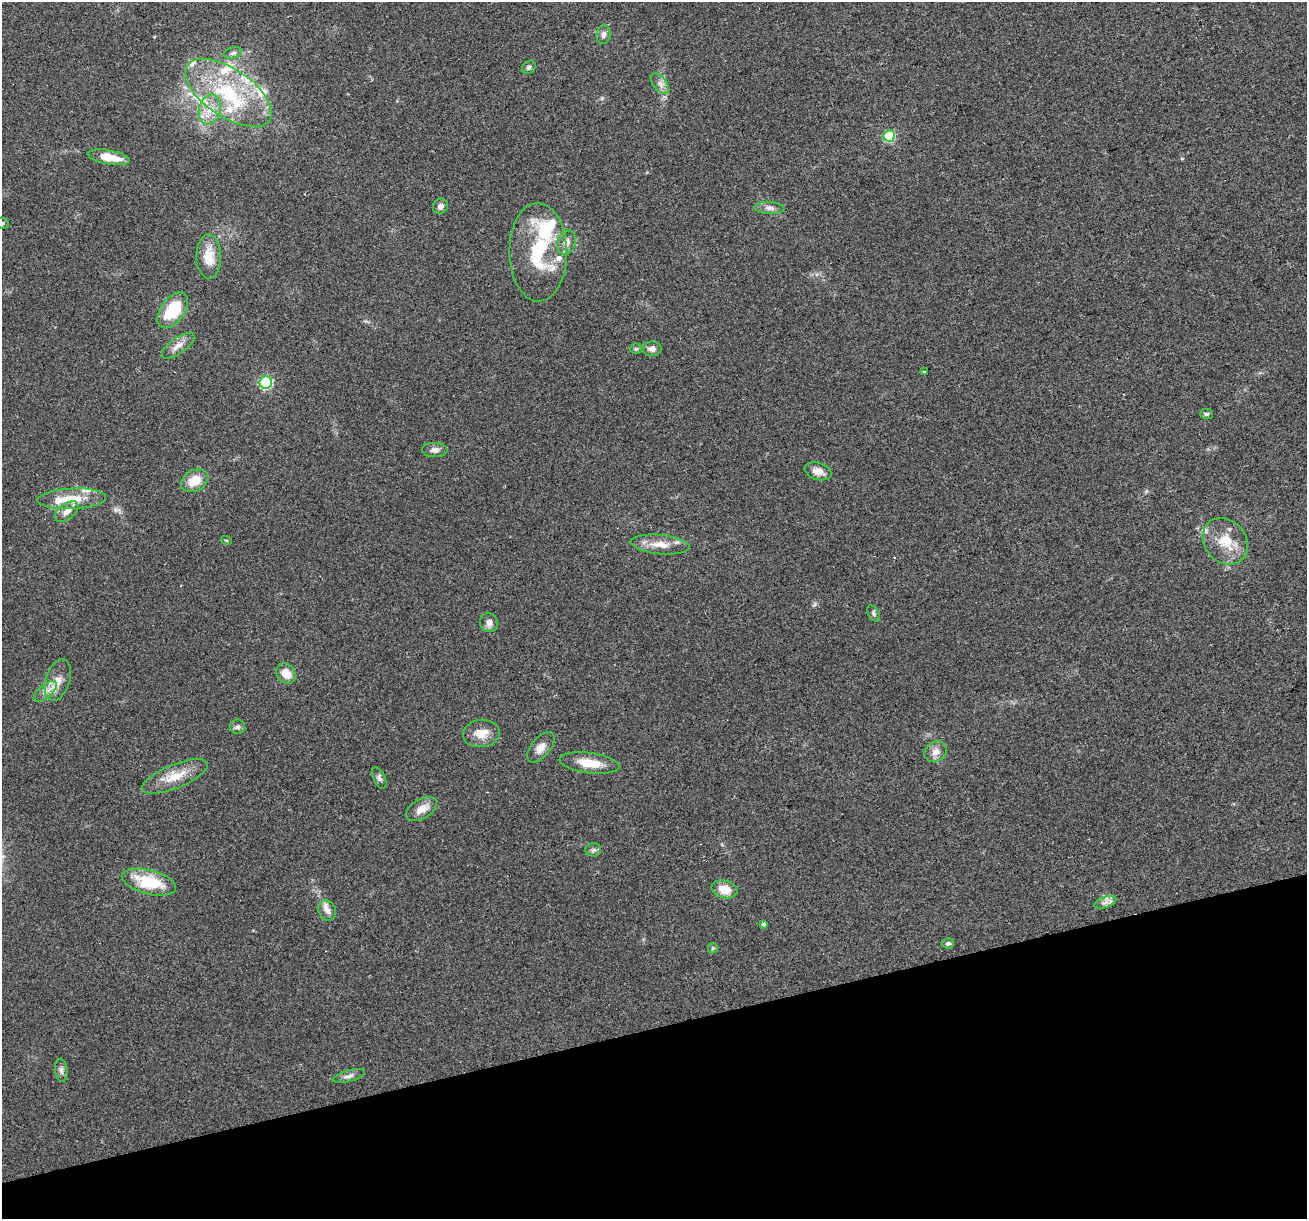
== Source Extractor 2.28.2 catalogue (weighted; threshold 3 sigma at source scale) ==
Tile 14 of 4 x 4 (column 2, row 4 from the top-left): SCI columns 1336-2640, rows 62-1278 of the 5282 x 5037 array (HDU 1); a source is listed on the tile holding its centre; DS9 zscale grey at full resolution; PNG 1309 x 1221 px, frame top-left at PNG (2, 2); each listed source drawn as its Kron ellipse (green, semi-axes under 4 px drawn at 4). Shown black and unused: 16% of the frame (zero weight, under 2 of 3 exposures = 2% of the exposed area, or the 3 px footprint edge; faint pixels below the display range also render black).
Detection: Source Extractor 2.28.2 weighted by HDU 2 'WHT'; one run over the whole footprint, this tile lists its part. Background 0.0666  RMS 0.008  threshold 0.0362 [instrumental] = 3 sigma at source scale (4.5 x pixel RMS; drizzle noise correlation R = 1.50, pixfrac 1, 0.0396/0.0396 arcsec/px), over >= 5 px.
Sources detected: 65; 1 cosmic-ray / hot-pixel residue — neither listed nor drawn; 12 inside a brighter listed object's ellipse — not listed separately; the other 52 listed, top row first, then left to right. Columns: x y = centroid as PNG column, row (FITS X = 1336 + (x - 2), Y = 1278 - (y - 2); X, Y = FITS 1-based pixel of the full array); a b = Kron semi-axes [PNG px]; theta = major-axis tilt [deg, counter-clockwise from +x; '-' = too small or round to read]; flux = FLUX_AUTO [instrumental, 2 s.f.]
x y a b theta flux
603 34 10 7 83 2.9
233 53 9 5 15 2.4
529 67 7 6 - 2.1
660 84 12 6 -50 4.1
229 93 49 24 -34 73
210 110 15 11 75 11
889 136 6 5 - 57
109 157 21 7 -10 15
440 206 8 7 - 3.3
769 208 15 6 -3 3.8
2 223 7 5 -2 1.5
566 243 12 8 67 5.3
538 252 49 29 -89 59
209 257 22 12 -89 16
173 310 20 11 55 36
178 346 19 8 35 6.7
636 349 6 5 - 1.2
652 349 9 7 0 3.9
924 371 4 3 - 0.8
266 383 6 6 - 85
1206 414 6 5 - 1.4
435 450 13 7 -3 3.4
818 471 14 8 -17 6.8
195 481 15 10 29 14
72 499 34 10 3 19
67 512 13 7 38 5.7
226 540 5 3 - 0.69
1225 541 25 20 -49 21
660 545 29 9 -5 12
873 613 9 5 -56 1.8
489 623 10 8 -61 4.3
286 673 11 9 -59 9.2
58 680 21 12 72 10
45 691 14 6 40 5.3
237 727 7 7 - 2.5
481 733 18 13 8 11
541 747 18 9 50 6.5
936 752 12 10 30 5.7
590 763 30 10 -7 16
175 776 35 12 22 17
379 778 11 6 -66 2.4
421 809 17 9 30 8.4
593 850 8 6 3 2.2
149 882 28 12 -14 32
724 889 13 8 -14 11
1105 902 11 5 19 3.2
327 911 10 8 -61 4.2
763 924 3 3 - 13
948 943 6 5 - 1.7
713 948 5 5 - 1.1
61 1070 11 6 -84 2.8
349 1076 17 5 15 3.3
Isophote crosses this tile's border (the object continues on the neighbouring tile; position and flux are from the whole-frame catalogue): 1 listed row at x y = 2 223